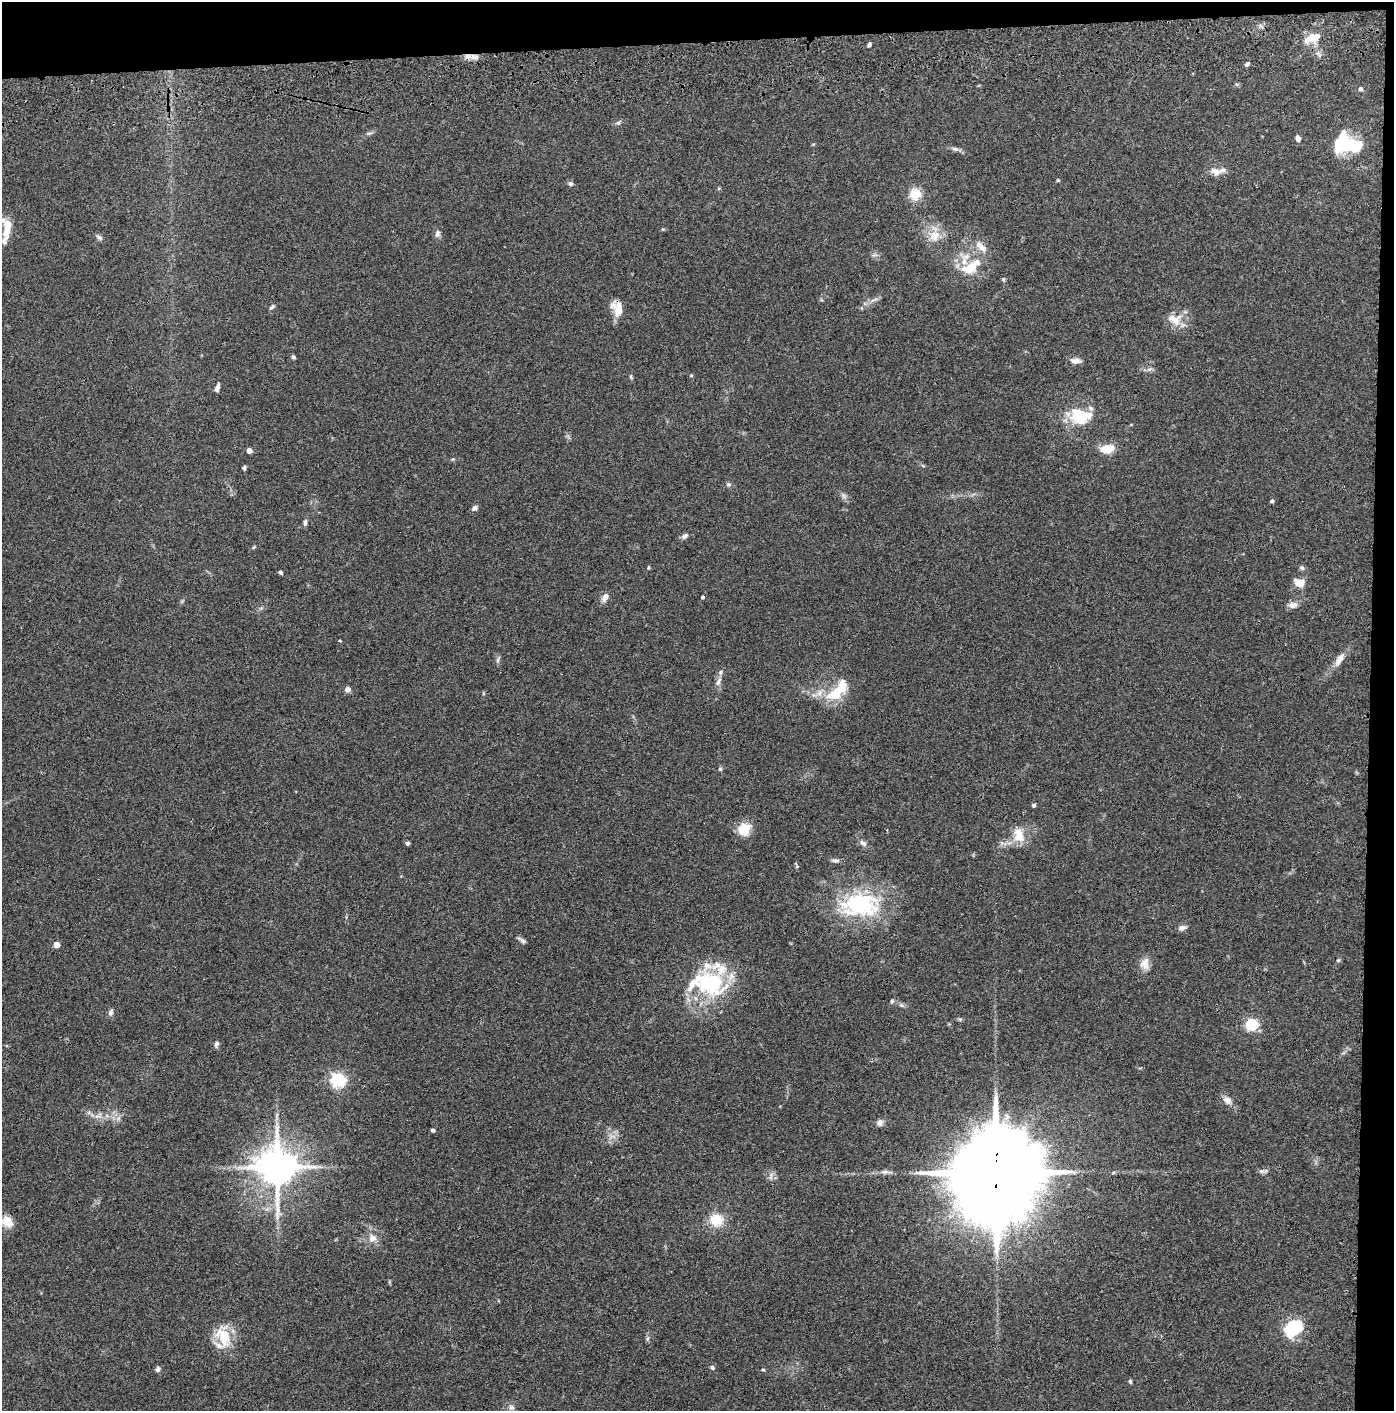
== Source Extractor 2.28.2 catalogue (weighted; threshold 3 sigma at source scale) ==
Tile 3 of 3 x 3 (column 3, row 1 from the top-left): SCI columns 2836-4227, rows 2934-4342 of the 4276 x 4457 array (HDU 1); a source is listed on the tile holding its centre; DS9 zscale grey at full resolution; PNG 1396 x 1413 px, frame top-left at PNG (2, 2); no overlay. Shown black and unused: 5% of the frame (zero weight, under 3 of 4 exposures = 6% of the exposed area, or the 3 px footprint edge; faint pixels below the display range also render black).
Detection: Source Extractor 2.28.2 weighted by HDU 2 'WHT'; one run over the whole footprint, this tile lists its part. Background 0.0841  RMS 0.0061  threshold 0.0273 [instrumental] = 3 sigma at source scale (4.5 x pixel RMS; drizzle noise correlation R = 1.50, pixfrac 1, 0.05/0.05 arcsec/px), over >= 5 px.
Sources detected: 105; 2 inside a brighter object's white glare — not listed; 11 inside a brighter listed object's ellipse — not listed separately; the other 92 listed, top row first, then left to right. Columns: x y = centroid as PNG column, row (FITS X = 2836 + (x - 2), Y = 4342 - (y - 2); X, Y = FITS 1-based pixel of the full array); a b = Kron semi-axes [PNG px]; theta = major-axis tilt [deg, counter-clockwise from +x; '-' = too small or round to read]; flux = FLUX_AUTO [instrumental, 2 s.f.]
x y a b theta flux
1314 37 20 9 16 8.4
869 44 5 3 - 1.4
474 57 12 6 -24 3.1
1247 64 5 4 - 1.4
1361 89 6 6 - 1.1
618 123 6 5 - 1.2
369 133 7 4 17 1
1298 139 8 5 -78 2.2
1349 146 28 14 10 23
955 149 9 5 -10 1.7
1215 172 14 10 -38 4.3
1058 180 4 4 - 0.69
570 183 7 5 -26 1.4
915 194 12 11 - 11
7 230 15 8 78 6.8
438 233 10 7 79 2
935 236 17 14 31 8.7
99 237 10 5 -44 1.4
983 248 12 10 -28 3.9
971 268 21 11 30 15
619 305 19 10 0 5.8
272 307 8 4 37 1.1
1174 319 21 13 -18 8.8
293 357 6 4 -40 0.98
1075 361 12 7 -3 3.4
691 375 4 4 - 0.6
631 377 7 4 -89 0.81
217 387 10 5 73 2.3
1080 416 24 16 -4 22
1107 449 16 9 8 8.8
249 450 4 4 - 5.3
244 468 6 5 - 0.92
728 484 8 5 -5 1.2
843 495 9 4 -71 1.4
1272 501 4 4 - 1.4
474 508 7 6 - 1.7
305 522 7 5 86 1.6
684 536 8 6 37 1.9
254 547 5 4 - 0.65
649 568 6 3 71 0.63
1302 568 6 5 - 1.2
280 572 4 4 - 1.4
1300 583 12 9 -17 6.3
605 597 10 7 59 3.4
702 597 3 3 - 1
1293 605 12 8 3 3.3
340 641 4 2 - 0.54
1339 659 21 8 56 5.2
498 660 7 4 88 1.2
720 672 6 4 89 1
718 682 11 6 66 2.3
348 689 4 4 - 4.5
838 690 37 15 47 19
720 769 5 5 - 0.8
1033 805 5 4 - 1.1
744 829 17 14 59 9.9
1018 835 19 13 -74 10
407 843 4 4 - 1.4
863 843 11 6 -39 2.3
835 860 12 4 -2 1.6
860 905 54 32 2 58
1182 928 10 6 11 2.2
522 940 12 4 -33 1.6
56 944 4 4 - 7
1338 960 6 3 -17 0.62
1145 964 16 12 82 5.2
709 983 48 33 -20 52
892 1001 6 4 74 0.97
111 1012 9 6 80 1.9
960 1019 6 4 17 0.79
1251 1025 5 5 - 73
216 1044 8 5 70 1.4
338 1080 6 6 - 140
1227 1100 10 8 -37 3.7
880 1123 8 7 - 2.3
433 1130 4 4 - 1.2
277 1167 11 10 - 1900
1261 1171 8 6 0 1.5
884 1172 11 6 -1 2.3
996 1172 28 20 83 14000
771 1175 9 3 -86 1.5
716 1220 14 13 - 12
7 1221 15 12 -49 7.1
372 1238 10 9 - 4.5
1293 1329 22 17 42 23
224 1337 26 15 -64 17
647 1339 6 4 71 0.96
712 1367 6 5 - 1.1
158 1369 7 5 68 1.6
763 1370 5 3 - 0.6
1130 1381 6 4 -74 0.87
511 1407 8 7 - 1.9
Overlapping masked pixels (flux is a lower limit): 2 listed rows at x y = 474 57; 996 1172